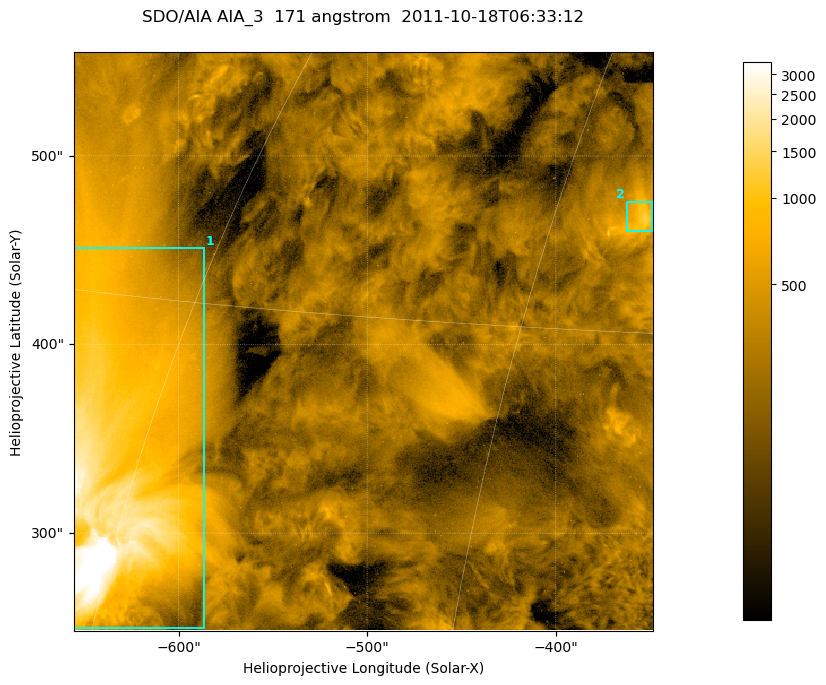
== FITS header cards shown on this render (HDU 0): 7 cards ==
TELESCOP= 'SDO/AIA '
INSTRUME= 'AIA_3   '
WAVELNTH=                  171
WAVEUNIT= 'angstrom'
DATE-OBS= '2011-10-18T06:33:12.34'
CTYPE1  = 'HPLN-TAN'
CTYPE2  = 'HPLT-TAN'

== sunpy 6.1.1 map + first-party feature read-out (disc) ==
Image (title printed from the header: SDO/AIA AIA_3  171 angstrom  2011-10-18T06:33:12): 512 x 512 px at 0.599 arcsec/px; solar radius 963 arcsec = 1606 px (partial field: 3.2% of the solar disc is inside the frame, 100% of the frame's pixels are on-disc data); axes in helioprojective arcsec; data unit not stated in the header (colour bar unlabelled)
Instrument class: DISC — disc imager (sunpy class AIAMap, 171 A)
Bright regions (active regions / flare kernels): reference = the on-disc median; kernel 5 px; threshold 5 sigma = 566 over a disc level ~267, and >= 1.15x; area >= 262 px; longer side >= 6 px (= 3.6 arcsec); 2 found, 2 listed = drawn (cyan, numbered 1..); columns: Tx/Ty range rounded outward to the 2 arcsec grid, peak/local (2 s.f.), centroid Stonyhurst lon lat
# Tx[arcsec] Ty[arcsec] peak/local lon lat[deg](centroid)
1 -656..-586 248..452 17 -46 +24
2 -364..-348 460..476 4.8 -26 +34